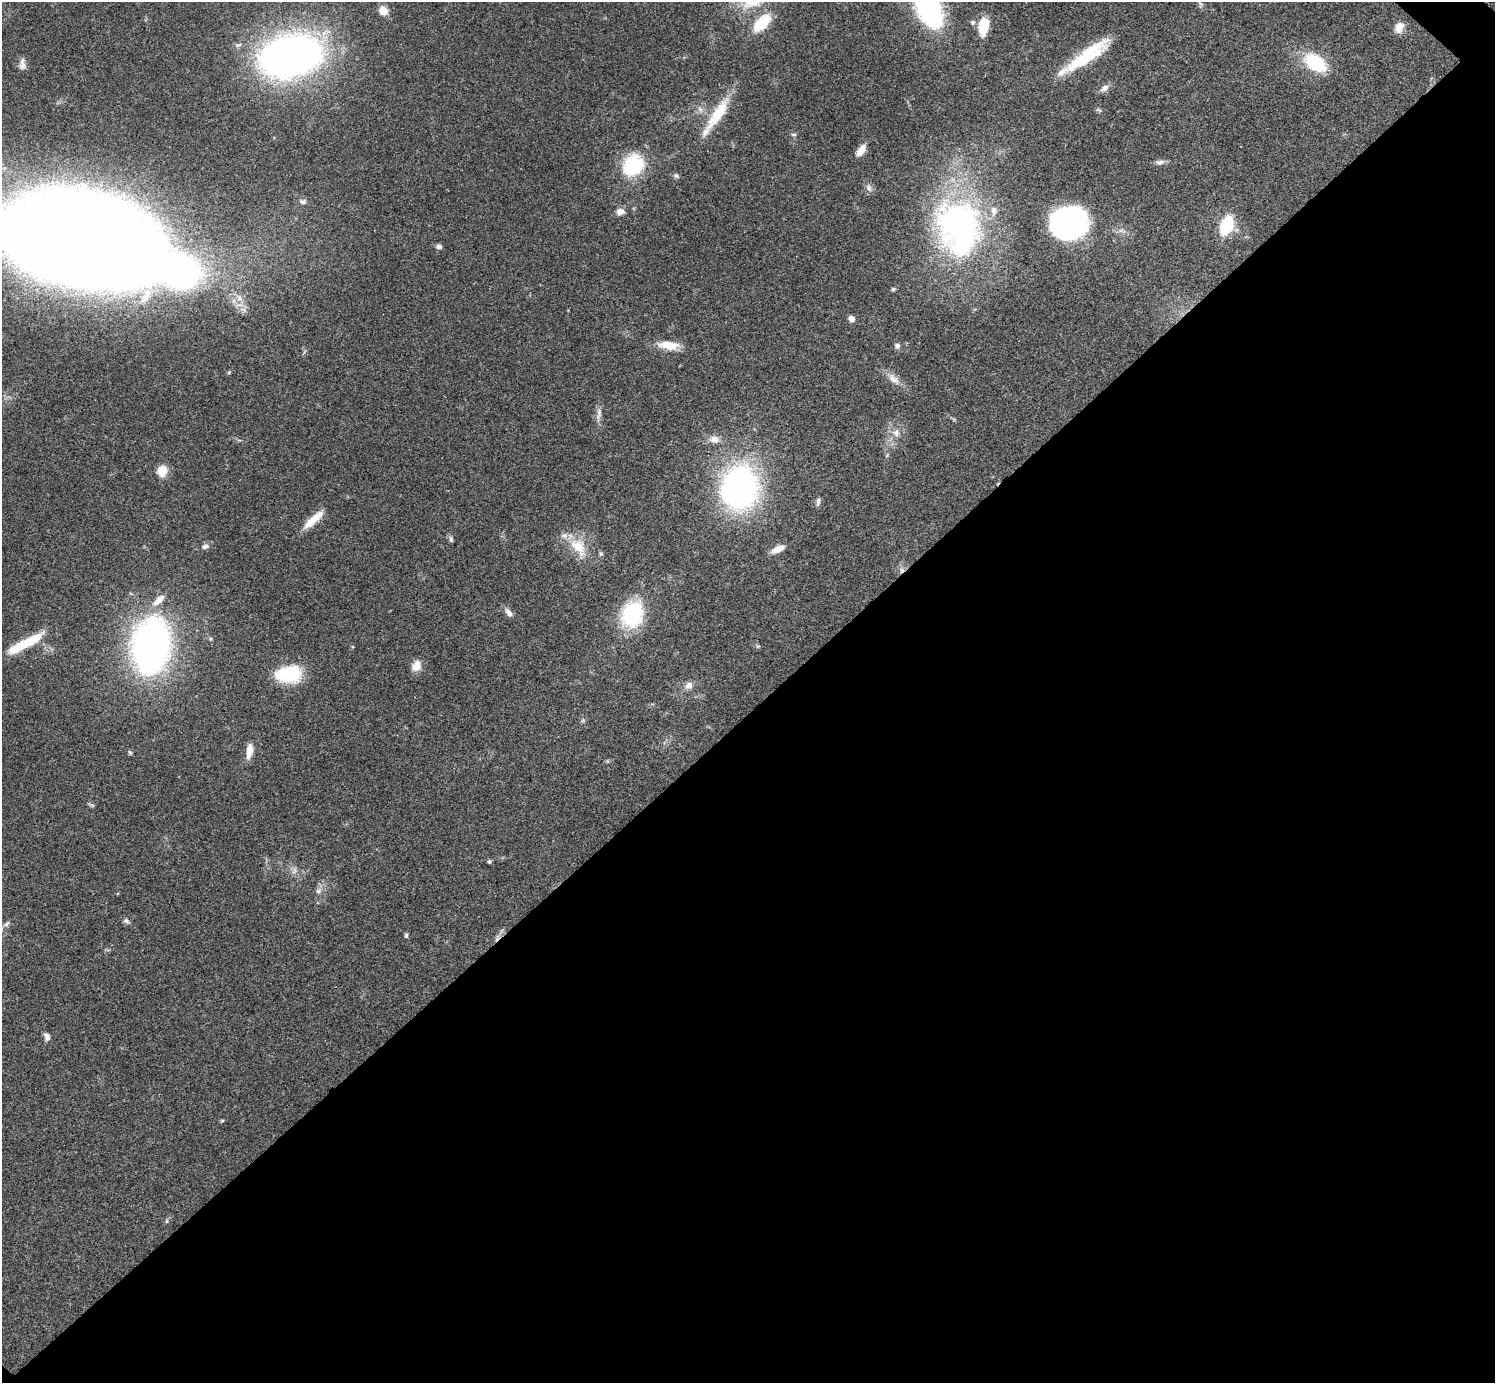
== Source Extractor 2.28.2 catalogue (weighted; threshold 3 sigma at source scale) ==
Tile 15 of 4 x 4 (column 3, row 4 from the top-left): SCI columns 2994-4486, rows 300-1680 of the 5983 x 5983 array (HDU 1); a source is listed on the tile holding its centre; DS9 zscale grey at full resolution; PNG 1497 x 1385 px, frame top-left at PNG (2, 2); no overlay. Shown black and unused: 49% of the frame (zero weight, under 3 of 4 exposures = <1% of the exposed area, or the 3 px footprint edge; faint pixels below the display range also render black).
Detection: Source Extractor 2.28.2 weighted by HDU 2 'WHT'; one run over the whole footprint, this tile lists its part. Background 0.0564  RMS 0.0048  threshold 0.0218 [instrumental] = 3 sigma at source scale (4.5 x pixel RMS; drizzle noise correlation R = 1.50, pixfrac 1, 0.05/0.05 arcsec/px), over >= 5 px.
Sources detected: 76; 3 inside a brighter object's white glare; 2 cosmic-ray / hot-pixel residue — not listed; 7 inside a brighter listed object's ellipse — not listed separately; the other 64 listed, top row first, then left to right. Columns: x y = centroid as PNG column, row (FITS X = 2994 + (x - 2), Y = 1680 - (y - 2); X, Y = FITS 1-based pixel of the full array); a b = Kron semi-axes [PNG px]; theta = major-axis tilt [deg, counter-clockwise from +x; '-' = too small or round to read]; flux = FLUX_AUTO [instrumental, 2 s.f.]
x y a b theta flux
1200 3 6 4 -19 0.82
928 8 27 14 -61 130
383 10 7 7 - 7.7
762 23 22 11 45 17
983 26 21 11 81 10
1399 27 14 10 65 4.4
1088 52 62 14 27 22
290 56 40 25 12 360
1315 62 24 14 -35 28
22 66 10 10 - 2.4
1104 88 13 7 34 2.6
700 109 8 6 -68 1.8
717 114 51 13 57 18
793 134 8 4 0 0.74
861 150 13 7 56 5
1160 162 13 6 4 1.9
633 165 26 22 44 29
676 176 8 6 -28 1.1
869 188 10 7 -63 2
303 201 9 6 -11 1.3
620 211 10 8 1 3.1
958 222 59 53 -14 140
1069 223 27 23 13 180
1226 225 15 9 69 32
79 239 97 54 -14 2900
439 247 7 5 -9 1.5
893 289 5 4 - 0.78
146 297 25 8 62 5.6
851 319 7 6 - 2.6
668 345 27 10 -5 8.6
897 346 7 7 - 1.5
893 379 21 10 -43 4.5
599 414 20 6 79 2.8
896 433 11 9 -73 3.4
714 439 14 10 -8 3.9
162 471 12 10 75 7
740 487 38 29 -85 150
818 501 11 5 79 1.4
313 520 31 8 42 8
451 539 7 4 -82 1.1
205 546 10 6 10 1.9
578 547 29 17 -53 13
778 549 16 7 25 4.4
601 554 7 5 89 0.9
158 600 21 8 42 5.3
509 612 14 7 -57 2.3
632 614 25 20 71 42
210 639 5 5 - 0.64
25 644 41 8 28 22
151 645 42 28 83 210
416 666 13 11 66 4.2
288 674 28 17 5 27
689 685 10 8 43 3
583 720 6 5 - 0.87
249 751 17 7 82 5.2
489 861 6 5 - 0.84
294 871 10 5 63 1.6
318 891 9 7 33 1.8
126 921 8 6 -27 1.3
7 924 10 5 45 1.3
406 935 6 4 87 0.88
47 1037 11 7 -71 2
222 1121 6 4 1 0.56
167 1221 6 4 89 0.62
Isophote crosses this tile's border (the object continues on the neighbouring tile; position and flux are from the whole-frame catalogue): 3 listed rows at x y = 928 8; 762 23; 79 239